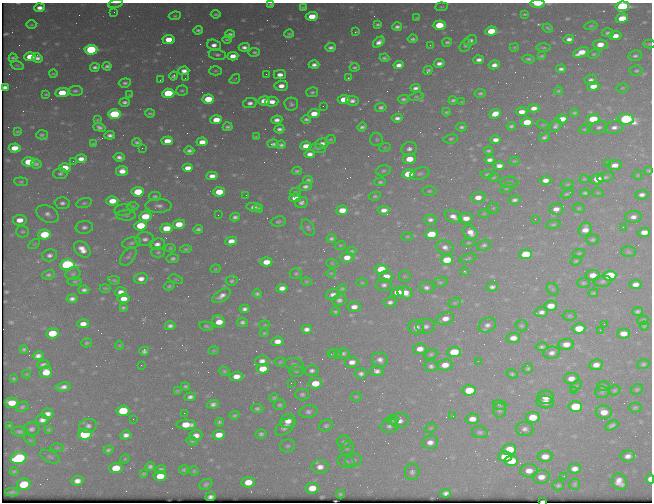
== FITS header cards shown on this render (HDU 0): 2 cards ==
NAXIS1  =                  650 / Width of table row in bytes
NAXIS2  =                  500 / Number of rows in table

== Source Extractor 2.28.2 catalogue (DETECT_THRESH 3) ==
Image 650 x 500 px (HDU 0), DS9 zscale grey, 1 PNG px = 1 image px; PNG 654 x 504 px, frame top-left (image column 1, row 500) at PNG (2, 3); each listed source drawn as its Kron ellipse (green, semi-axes under 4 px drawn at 4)
Background 454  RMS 2.4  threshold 7.22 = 3 sigma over >= 5 px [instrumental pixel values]
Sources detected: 556; of the 556, the 500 brightest by FLUX_AUTO listed and drawn (56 fainter detections omitted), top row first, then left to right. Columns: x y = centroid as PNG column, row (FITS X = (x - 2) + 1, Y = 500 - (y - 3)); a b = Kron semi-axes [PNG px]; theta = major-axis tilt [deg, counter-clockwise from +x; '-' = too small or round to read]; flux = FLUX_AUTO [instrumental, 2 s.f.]
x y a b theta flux
115 3 8 3 19 260
271 4 4 3 - 240
538 4 7 2 0 9500
622 6 7 4 9 27000
303 7 4 2 - 190
441 7 6 4 7 220
40 8 5 4 - 970
114 12 4 3 - 170
216 14 5 3 - 270
525 14 4 3 - 200
175 16 6 4 7 250
312 16 6 4 4 3400
417 18 3 2 - 170
622 18 6 4 15 4000
378 24 4 3 - 290
31 25 5 2 - 160
439 25 6 4 3 5200
591 26 6 3 12 220
397 27 5 4 - 480
548 28 5 3 - 220
198 30 4 3 - 340
491 31 6 4 7 4300
356 32 4 2 - 220
608 33 6 4 0 380
230 34 5 3 - 420
289 34 4 3 - 230
615 36 6 4 6 1600
227 39 5 3 - 230
413 39 5 3 - 340
569 39 5 4 - 700
168 40 6 4 4 2700
470 40 7 5 21 620
379 42 6 4 39 920
447 42 5 3 - 320
649 44 6 4 1 230
214 45 7 5 -19 970
430 45 2 2 - 340
600 45 7 5 -3 1900
465 46 7 5 50 310
244 47 5 4 - 690
331 47 5 3 - 510
514 47 4 3 - 180
544 48 7 3 0 220
91 50 6 5 - 20000
254 52 5 4 - 320
581 52 8 4 23 2700
593 54 6 4 26 230
217 55 8 5 -11 450
233 56 6 4 4 1400
541 56 4 3 - 200
635 56 7 5 11 420
30 57 6 4 3 4200
13 58 4 3 - 250
37 58 5 4 - 620
384 58 5 3 - 330
528 59 6 3 -9 320
479 60 5 4 - 720
439 63 5 4 - 730
17 65 6 4 -18 160
314 65 5 4 - 660
399 65 5 4 - 830
494 65 5 4 - 890
107 66 4 4 - 420
95 67 5 4 - 510
354 67 5 3 - 290
561 69 5 3 - 470
428 70 5 3 - 320
184 71 5 4 - 930
215 71 6 4 1 240
636 71 6 5 - 310
53 74 4 2 - 170
266 74 2 2 - 310
280 75 6 4 0 1100
173 76 4 3 - 360
185 78 2 2 - 220
348 78 3 3 - 230
235 79 6 3 36 170
160 80 3 2 - 180
591 80 6 5 - 510
125 83 6 4 6 390
281 86 7 5 5 1300
593 86 6 4 7 1800
5 87 4 3 - 280
415 88 5 4 - 550
622 88 6 4 14 210
182 90 6 5 - 290
75 91 7 5 3 400
558 91 4 3 - 200
312 92 6 5 - 330
62 93 7 4 7 4800
168 93 6 4 4 14000
480 93 5 4 - 330
46 94 4 2 - 190
130 95 3 3 - 180
416 97 7 3 10 200
208 99 6 4 3 4800
344 99 6 4 5 3400
403 99 5 4 - 330
453 100 4 3 - 330
264 101 6 4 7 2100
352 101 6 5 - 640
125 102 5 3 - 440
272 102 6 5 - 1400
462 102 4 3 - 180
250 103 7 5 11 630
291 104 7 6 - 430
323 106 2 2 - 230
381 107 6 4 9 440
534 108 6 4 7 1000
446 112 4 3 - 250
522 112 6 4 2 1300
150 113 5 3 - 220
574 113 4 3 - 260
114 114 6 5 - 15000
314 114 6 4 8 2200
495 114 6 4 22 1900
397 118 5 4 - 620
306 119 5 4 - 360
562 119 6 4 5 2000
593 119 6 5 - 6300
626 119 8 5 -8 25000
97 120 4 2 - 170
216 120 6 4 3 2400
277 120 5 4 - 790
527 122 6 4 6 4000
543 125 6 4 -17 180
511 126 4 3 - 340
556 126 7 5 46 500
99 127 6 4 -19 560
228 127 5 3 - 320
362 127 5 4 - 440
461 127 5 3 - 350
599 127 9 6 11 530
614 127 9 6 10 900
279 129 5 4 - 490
584 129 5 4 - 190
17 132 4 2 - 190
42 135 6 4 3 300
110 135 5 4 - 560
256 137 4 2 - 190
544 137 6 4 29 420
331 139 5 3 - 190
451 139 7 4 9 280
377 140 6 6 - 320
495 140 5 4 - 860
167 141 6 4 2 2200
137 142 5 3 - 340
202 142 5 4 - 1600
93 144 4 3 - 210
273 144 6 3 4 440
322 144 7 5 17 940
281 145 4 3 - 380
306 146 6 4 5 1800
385 147 6 3 19 170
15 148 6 4 5 2400
142 148 2 2 - 920
318 148 8 4 -7 290
409 149 8 6 12 700
189 151 5 3 - 470
488 151 4 3 - 280
310 154 5 4 - 820
119 157 5 4 - 630
81 159 5 4 - 1100
409 159 6 5 - 3000
490 160 5 4 - 650
73 161 2 2 - 220
514 161 5 4 - 170
29 162 6 4 4 5300
36 164 5 4 - 370
607 164 3 2 - 420
615 165 7 5 7 1200
499 166 6 4 1 850
65 168 6 4 4 3700
188 168 5 4 - 1300
122 171 6 5 - 1500
297 171 5 3 - 280
383 171 7 5 14 340
649 171 4 3 - 210
60 174 7 5 -1 400
408 174 6 4 5 6600
420 174 10 6 16 510
487 174 6 4 5 260
638 175 5 4 - 180
212 176 5 4 - 1100
494 177 5 3 - 200
606 177 8 4 11 410
584 179 5 4 - 200
597 179 6 5 - 2800
308 180 4 3 - 280
546 180 6 4 2 1000
21 182 7 4 -4 250
380 182 6 4 -1 310
509 182 9 5 -2 400
567 184 7 3 9 220
305 186 6 4 7 540
506 188 7 4 27 240
429 191 7 4 2 250
138 192 6 5 - 5900
219 192 6 4 4 4000
295 192 5 4 - 210
585 193 4 3 - 290
598 193 6 3 -18 180
567 194 7 3 25 270
246 195 2 2 - 180
642 195 7 5 7 640
155 196 6 4 -1 320
375 196 6 4 10 270
478 197 7 5 4 1600
295 198 6 4 1 1500
515 200 6 4 12 510
112 201 6 4 3 2700
302 202 6 5 - 550
62 203 7 5 -3 530
84 203 8 5 15 360
132 206 6 4 3 230
159 206 13 7 1 880
254 207 8 4 -6 770
259 208 4 4 - 250
493 208 5 5 - 240
579 208 6 4 -19 230
556 209 7 6 - 1100
124 210 9 5 7 390
342 210 6 4 3 2300
384 210 6 4 6 980
47 214 12 8 -27 970
484 214 6 4 0 210
126 215 10 5 -1 440
218 215 2 2 - 170
145 216 6 5 - 4500
235 217 5 4 - 480
453 217 9 6 -25 1100
633 217 8 6 4 850
466 218 7 5 -3 1500
535 219 3 3 - 160
20 220 7 5 8 1800
430 220 6 5 - 600
278 221 7 5 8 380
179 224 6 4 8 3100
553 224 7 4 9 250
141 225 6 5 - 6800
84 227 8 6 6 630
623 227 2 2 - 460
166 228 6 4 4 3600
308 228 9 6 -58 440
198 229 5 3 - 380
585 230 7 6 - 1500
22 232 6 6 - 330
470 232 8 6 -48 1400
644 232 6 4 8 1500
44 234 6 5 - 6800
431 234 6 5 - 4300
407 236 5 3 - 190
331 238 5 3 - 360
145 239 9 7 1 750
592 240 6 5 - 330
231 241 6 4 10 1300
132 243 10 5 11 490
468 243 6 4 5 220
34 244 6 4 32 200
157 244 8 5 6 870
340 245 5 3 - 170
484 245 7 5 20 410
445 247 9 7 -25 860
170 248 5 4 - 230
82 249 9 6 -44 1600
186 249 6 3 6 270
351 251 5 4 - 240
158 252 7 5 1 310
628 252 7 5 -3 310
579 253 6 4 10 210
526 254 6 5 - 6700
49 255 8 6 13 670
128 256 11 6 54 420
347 257 6 5 - 1600
173 258 6 4 7 380
468 258 9 3 17 260
447 260 6 5 - 4600
576 261 5 3 - 250
266 262 6 4 5 2100
332 263 6 4 -19 170
67 265 7 5 4 35000
215 269 5 3 - 170
381 269 6 5 - 4500
465 271 4 3 - 190
296 273 6 5 - 240
331 273 5 4 - 160
73 274 7 6 - 350
48 275 6 5 - 330
593 275 7 5 6 1600
386 276 7 5 3 1800
405 276 6 5 - 220
610 276 6 5 - 11000
141 279 7 5 9 1000
176 279 7 4 -21 210
114 280 6 3 -10 260
232 281 6 5 - 320
603 281 9 5 6 430
75 282 7 3 0 220
306 282 5 4 - 180
440 282 8 4 12 300
362 283 6 4 0 190
583 283 6 5 - 300
384 285 7 6 - 590
636 285 6 4 8 1000
169 286 5 3 - 240
426 287 7 5 4 590
492 287 6 4 6 520
105 288 5 3 - 180
282 288 5 4 - 920
342 289 5 3 - 210
553 289 7 5 -46 330
84 290 5 4 - 480
121 292 6 4 -1 940
398 292 6 5 - 2200
405 293 7 6 - 2100
593 293 5 3 - 220
257 294 4 4 - 350
333 294 7 5 14 830
221 296 10 5 33 940
72 299 5 4 - 640
124 299 6 4 7 1600
339 300 7 5 6 590
390 302 6 5 - 580
455 303 6 5 - 280
551 306 6 5 - 2200
354 307 6 5 - 1100
123 308 4 3 - 280
244 309 5 4 - 590
637 311 5 4 - 360
335 312 4 4 - 270
541 312 7 5 11 690
570 316 7 5 1 240
445 319 9 6 17 1400
643 320 5 4 - 220
219 322 7 6 - 2300
242 322 5 4 - 460
83 324 6 4 3 1300
604 324 2 2 - 470
265 325 5 4 - 170
487 325 9 7 28 810
170 326 5 4 - 530
207 326 7 4 -13 340
426 326 9 7 6 780
521 326 6 6 - 280
644 326 4 4 - 190
416 327 8 7 - 890
307 329 5 4 - 750
579 329 6 5 - 4200
600 330 2 2 - 290
52 333 6 5 - 5300
264 333 4 3 - 210
623 334 6 5 - 1700
513 338 7 5 6 1300
277 341 6 5 - 1300
87 343 5 4 - 260
566 344 8 5 5 1500
119 345 4 4 - 190
542 347 6 4 10 340
24 349 4 3 - 290
420 349 7 5 7 1500
144 351 5 4 - 460
214 351 5 4 - 200
454 352 7 5 6 6200
343 353 6 5 - 410
552 353 8 6 11 760
331 354 2 2 - 410
336 354 6 5 - 360
431 354 7 5 27 290
38 356 5 4 - 710
380 360 8 7 - 880
262 361 7 5 3 920
478 361 2 2 - 410
280 362 5 4 - 250
352 362 7 5 7 1100
294 364 9 6 -9 510
643 364 6 4 17 320
43 365 6 4 10 530
141 365 2 2 - 190
445 365 7 6 - 1800
596 365 7 5 9 1200
431 366 6 6 - 510
528 368 5 5 - 290
263 369 6 5 - 3300
224 371 5 4 - 240
296 371 7 6 - 310
312 371 7 5 8 540
377 371 7 5 -9 670
46 372 6 6 - 2900
27 374 4 4 - 170
361 374 6 5 - 570
512 374 5 4 - 270
236 376 7 4 8 1600
14 379 3 3 - 200
571 379 7 5 5 1400
291 383 2 2 - 220
315 383 6 5 - 3400
185 386 4 3 - 300
576 386 7 4 44 240
604 386 6 5 - 270
63 387 8 4 8 840
637 389 6 5 - 270
469 390 6 5 - 5700
574 390 4 4 - 260
615 390 6 5 - 230
177 391 4 3 - 200
602 392 7 6 - 300
302 394 7 6 - 400
190 397 6 4 7 600
356 397 5 4 - 210
546 397 8 6 1 1500
274 398 5 3 - 260
545 402 9 6 -6 1200
12 403 7 5 -2 3100
213 404 6 4 6 580
280 405 6 5 - 350
500 405 7 5 -17 290
22 407 6 4 25 310
575 407 7 5 5 8300
635 408 6 5 - 280
257 409 6 4 -3 370
499 410 7 6 - 440
123 411 6 5 - 7500
308 412 9 6 12 560
604 412 8 6 -3 2000
184 413 2 2 - 190
47 414 6 5 - 980
234 415 5 4 - 280
453 416 3 2 - 170
533 417 7 5 6 3600
133 419 2 2 - 250
472 419 6 5 - 1400
42 420 6 5 - 1300
392 420 6 5 - 250
288 421 7 6 - 1400
400 421 9 7 3 970
219 422 4 4 - 320
186 425 10 5 -1 3200
612 425 7 4 27 480
10 426 4 3 - 240
88 426 9 7 15 720
326 426 7 5 23 400
389 426 9 7 11 680
285 427 12 6 37 910
431 428 6 4 21 220
31 429 8 6 6 570
525 429 8 7 - 690
48 430 4 4 - 220
20 432 8 5 -4 430
480 432 8 6 -4 390
85 434 7 5 6 16000
261 434 5 5 - 370
126 435 5 4 - 800
196 435 6 5 - 1100
219 435 6 5 - 1900
30 440 7 4 -44 230
192 441 6 4 -9 310
344 442 6 6 - 470
430 442 8 6 5 1100
288 446 7 6 - 430
57 448 6 4 0 230
347 448 8 6 46 330
108 450 5 4 - 390
509 450 7 5 10 4500
545 456 7 5 4 1600
628 456 7 5 8 910
50 457 10 5 -27 390
505 457 6 5 - 5400
19 458 8 6 15 19000
125 459 5 4 - 180
354 460 8 6 10 470
511 461 7 5 6 4300
346 462 8 6 -18 430
150 466 5 4 - 400
320 467 8 7 - 1200
116 468 6 5 - 3600
575 469 6 5 - 1100
161 470 5 4 - 440
184 470 5 4 - 260
14 471 4 3 - 250
194 471 5 5 - 210
529 471 9 7 4 1600
412 472 8 7 - 620
143 474 4 3 - 230
160 476 6 5 - 2500
564 476 3 3 - 220
541 477 8 7 - 1400
650 479 5 3 - 1100
77 481 6 4 9 1100
248 482 6 5 - 2500
619 482 9 7 -54 1600
24 484 7 5 14 5300
206 484 7 5 31 390
575 484 5 5 - 290
558 485 6 5 - 360
312 488 6 5 - 2300
12 492 7 3 1 370
446 493 5 4 - 600
340 494 4 3 - 260
210 497 5 3 - 500
543 501 4 2 - 550
At the frame edge (FLAGS 8, measured only in part): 7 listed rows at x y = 115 3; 271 4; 538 4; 622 6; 649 44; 650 479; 543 501
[56 fainter detections neither listed nor drawn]